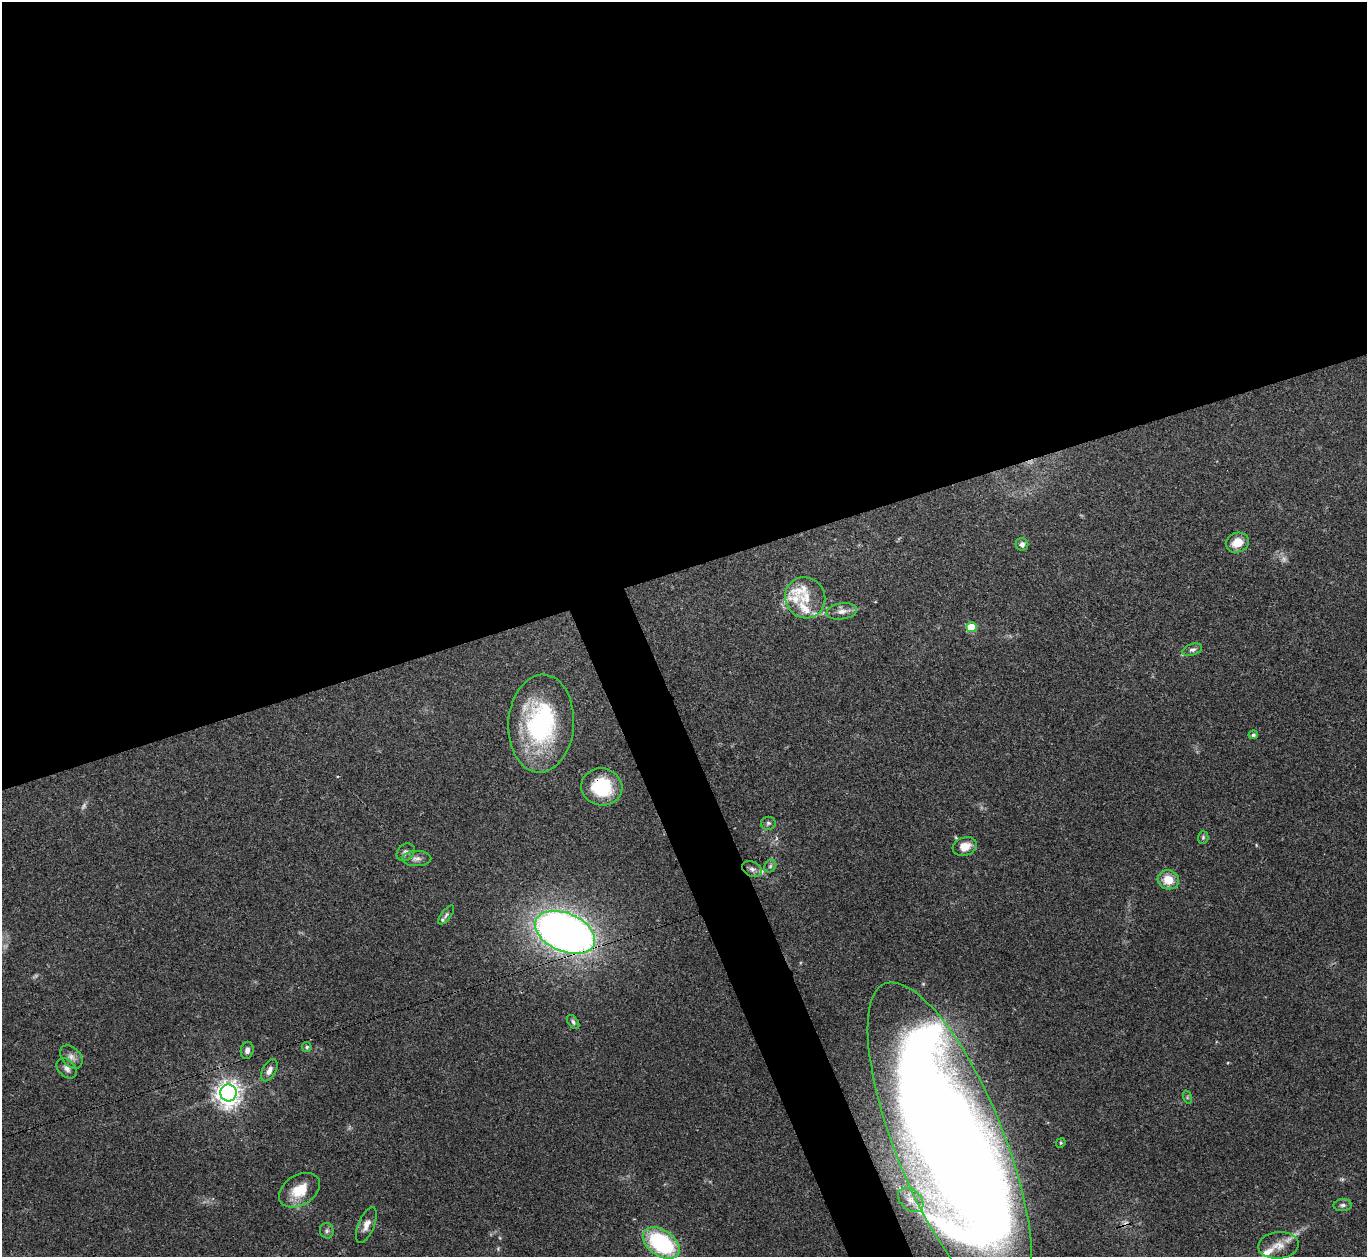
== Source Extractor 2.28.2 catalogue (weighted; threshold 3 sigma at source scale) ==
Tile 2 of 4 x 4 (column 2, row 1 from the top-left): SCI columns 1366-2730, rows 3916-5170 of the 5463 x 5449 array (HDU 1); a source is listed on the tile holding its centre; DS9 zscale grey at full resolution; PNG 1369 x 1259 px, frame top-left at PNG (2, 2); each listed source drawn as its Kron ellipse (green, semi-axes under 4 px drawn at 4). Shown black and unused: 48% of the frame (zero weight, under 3 of 4 exposures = <1% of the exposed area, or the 3 px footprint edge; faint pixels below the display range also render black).
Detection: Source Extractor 2.28.2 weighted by HDU 2 'WHT'; one run over the whole footprint, this tile lists its part. Background 0.122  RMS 0.0047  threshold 0.0211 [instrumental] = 3 sigma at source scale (4.5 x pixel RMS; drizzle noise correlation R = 1.50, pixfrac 1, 0.05/0.05 arcsec/px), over >= 5 px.
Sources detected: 47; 5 too faint to see at this stretch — neither listed nor drawn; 6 inside a brighter listed object's ellipse — not listed separately; the other 36 listed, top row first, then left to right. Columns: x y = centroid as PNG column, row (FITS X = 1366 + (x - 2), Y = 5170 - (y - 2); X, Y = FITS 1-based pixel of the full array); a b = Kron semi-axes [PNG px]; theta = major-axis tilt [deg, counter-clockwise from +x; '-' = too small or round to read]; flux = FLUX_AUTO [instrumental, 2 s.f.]
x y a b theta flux
1237 543 12 9 21 6.9
1022 544 6 6 - 1.6
805 598 21 19 -55 11
842 611 15 8 8 3.2
971 627 5 5 - 21
1192 650 10 5 17 1.5
541 723 49 33 87 65
1253 735 5 4 - 0.9
602 787 20 18 -11 24
768 823 7 6 - 1
1203 837 6 5 - 0.82
965 846 12 9 18 5.8
406 852 10 7 42 1.9
417 859 15 7 0 2.5
770 866 7 5 46 0.97
752 869 10 7 -25 2.2
1168 880 11 9 -16 8.1
446 915 11 4 53 1.2
565 932 32 19 -23 360
573 1022 8 5 -52 1.1
307 1047 5 4 - 0.79
247 1050 8 6 81 2
71 1057 13 9 -50 2.8
67 1068 12 8 -45 2.5
269 1070 12 6 61 3.1
228 1093 8 8 - 410
1187 1097 7 4 -73 0.76
950 1143 172 54 -68 1400
1061 1143 5 4 - 0.56
299 1190 22 15 32 12
911 1200 14 10 -41 4.5
1343 1205 9 6 4 1.4
366 1225 19 8 67 3.8
327 1231 8 7 - 1.3
661 1243 20 13 -35 48
1279 1245 20 13 5 6.9
Overlapping masked pixels (flux is a lower limit): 3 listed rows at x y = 602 787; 565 932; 950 1143
Isophote crosses this tile's border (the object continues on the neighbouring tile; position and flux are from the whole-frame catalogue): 1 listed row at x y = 950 1143